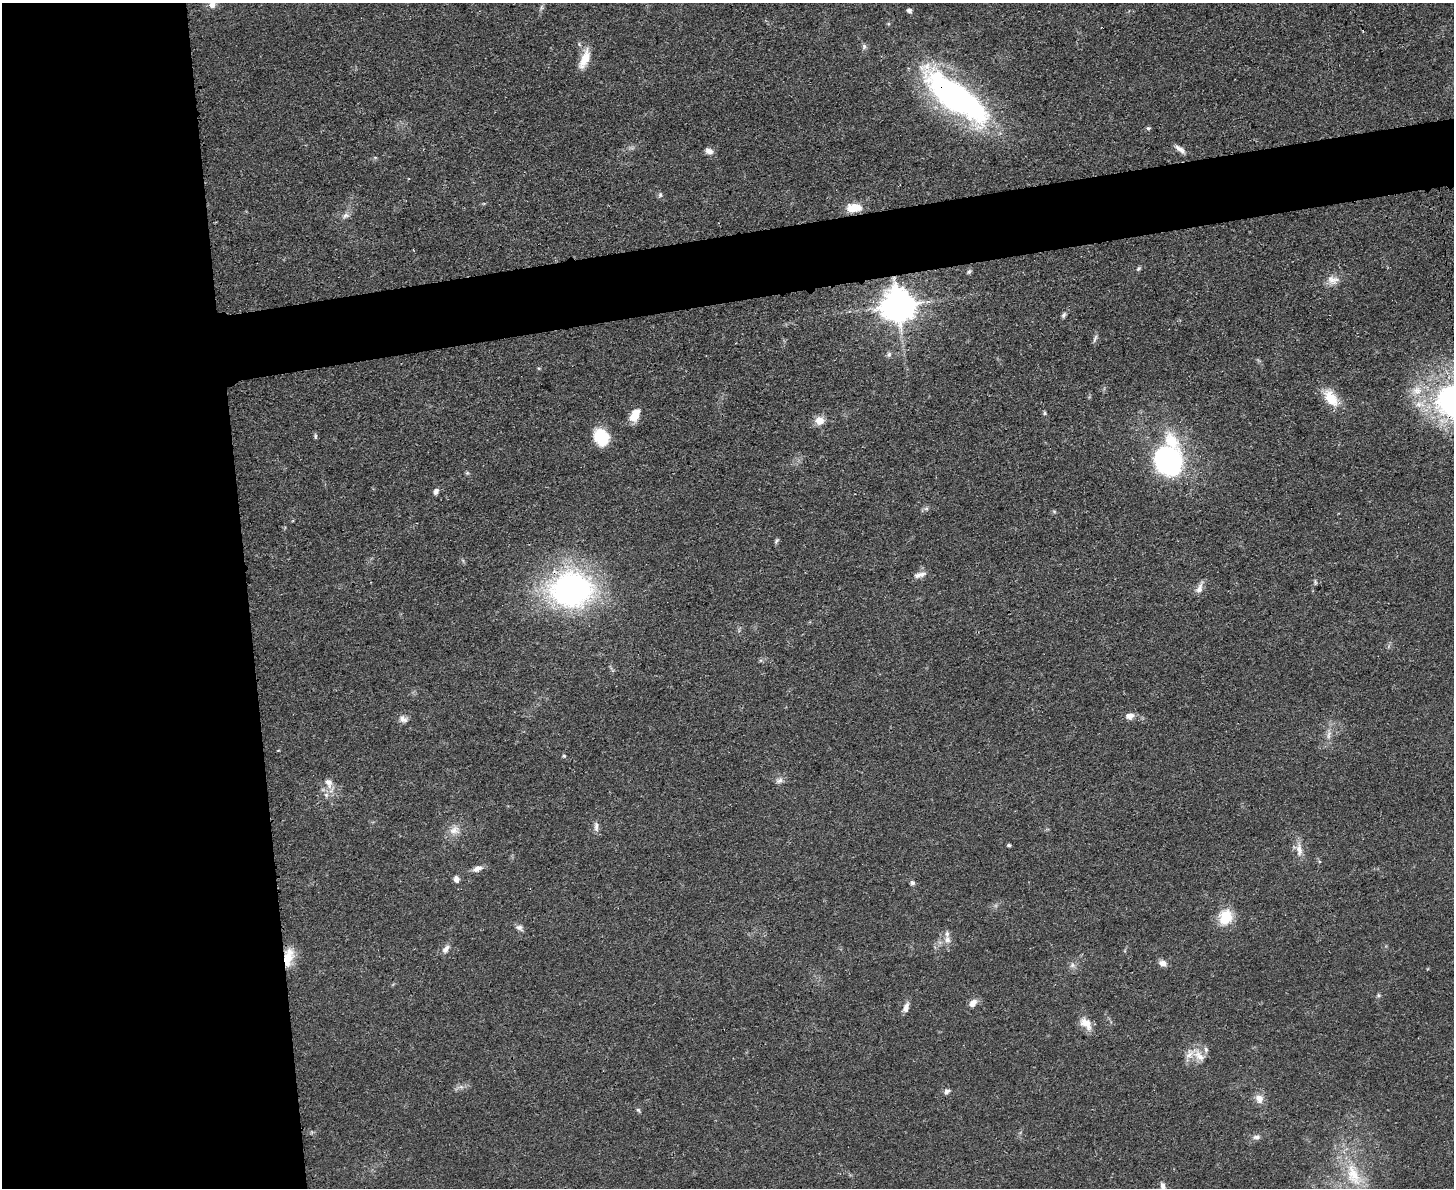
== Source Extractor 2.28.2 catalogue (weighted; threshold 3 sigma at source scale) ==
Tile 7 of 3 x 4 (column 1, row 3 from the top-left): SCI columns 142-1593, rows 1199-2384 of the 4749 x 4767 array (HDU 1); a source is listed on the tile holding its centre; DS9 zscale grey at full resolution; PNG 1456 x 1190 px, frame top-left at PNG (2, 3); no overlay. Shown black and unused: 22% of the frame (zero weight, under 3 of 4 exposures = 2% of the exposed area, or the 3 px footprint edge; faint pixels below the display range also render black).
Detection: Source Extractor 2.28.2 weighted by HDU 2 'WHT'; one run over the whole footprint, this tile lists its part. Background 0.0461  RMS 0.0053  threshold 0.0236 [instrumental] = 3 sigma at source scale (4.5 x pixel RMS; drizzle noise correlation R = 1.50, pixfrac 1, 0.05/0.05 arcsec/px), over >= 5 px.
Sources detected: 70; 6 inside a brighter listed object's ellipse — not listed separately; the other 64 listed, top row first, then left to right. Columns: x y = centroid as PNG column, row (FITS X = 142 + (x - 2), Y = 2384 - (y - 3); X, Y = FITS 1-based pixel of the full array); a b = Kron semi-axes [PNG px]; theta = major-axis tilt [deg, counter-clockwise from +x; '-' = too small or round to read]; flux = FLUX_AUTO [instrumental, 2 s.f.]
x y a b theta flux
212 4 9 8 - 3.3
909 10 5 5 - 1.6
584 59 26 9 69 7.9
956 97 84 27 -38 150
1148 128 6 4 20 0.85
1180 149 15 5 -38 2.9
709 151 9 7 -23 2.9
660 195 7 5 89 1.1
854 208 16 9 8 9.4
345 216 9 6 27 2.1
1138 269 6 5 - 0.91
969 272 7 5 62 0.97
1331 279 18 9 -43 4.3
898 305 10 9 - 1200
1064 315 9 5 60 1.3
1095 339 12 3 66 1.2
889 354 8 5 75 1.2
1417 391 14 13 - 7.5
1331 398 24 14 -55 11
1045 413 6 4 89 0.67
635 415 16 9 62 7
820 420 12 11 - 4.7
315 436 7 3 82 0.78
601 437 17 15 -62 18
1168 461 23 20 -56 130
467 473 5 5 - 0.72
436 491 8 6 63 1.9
1054 511 6 4 -19 0.64
776 541 8 4 52 0.9
918 575 12 7 34 2.6
1315 582 7 4 -89 0.76
1199 588 15 7 67 3.2
571 589 34 27 4 170
1130 716 11 8 9 3.3
403 719 10 8 -31 3
1329 735 14 5 79 2.7
564 756 4 4 - 0.61
779 781 10 7 25 2.1
329 783 15 10 -69 4.4
596 826 13 6 -88 2.3
454 830 14 11 9 4.9
1009 845 4 3 - 1.1
1299 850 21 8 -87 4.9
477 869 12 7 16 3.2
456 879 7 6 - 2.4
912 883 7 6 - 1.2
1226 917 16 14 67 14
519 928 10 7 -32 1.9
947 940 11 9 71 3.5
446 949 12 7 54 2.6
288 957 18 9 80 12
1163 963 9 6 -24 3.5
1072 965 8 6 22 1.7
1378 995 6 5 - 0.81
973 1003 10 7 45 3.7
906 1007 11 6 74 3.3
1086 1023 19 11 -47 6.3
1199 1056 20 10 -40 6.1
947 1091 8 6 42 1.7
1259 1099 12 10 -67 4.2
638 1110 6 5 - 0.85
1256 1137 10 6 0 1.8
1354 1175 37 16 -69 21
1163 1186 11 6 -75 2.6
Overlapping masked pixels (flux is a lower limit): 4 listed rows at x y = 956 97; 898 305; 571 589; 288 957
Isophote crosses this tile's border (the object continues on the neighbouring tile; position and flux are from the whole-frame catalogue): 2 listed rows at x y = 212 4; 1163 1186